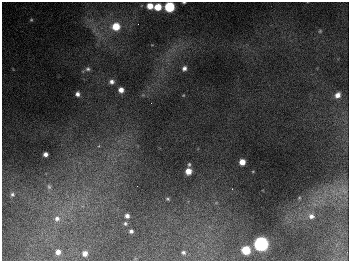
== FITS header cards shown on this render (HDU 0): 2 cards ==
NAXIS1  =                  347
NAXIS2  =                  259

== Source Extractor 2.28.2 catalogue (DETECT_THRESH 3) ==
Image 347 x 259 px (HDU 0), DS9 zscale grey, 1 PNG px = 1 image px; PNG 351 x 263 px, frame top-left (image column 1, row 259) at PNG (2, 2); no overlay
Background 675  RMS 50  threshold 149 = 3 sigma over >= 5 px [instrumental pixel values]
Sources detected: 36; all 36 listed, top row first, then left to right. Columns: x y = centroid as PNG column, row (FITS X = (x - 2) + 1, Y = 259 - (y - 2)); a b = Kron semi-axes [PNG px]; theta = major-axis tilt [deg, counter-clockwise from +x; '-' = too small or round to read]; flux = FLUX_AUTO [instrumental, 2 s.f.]
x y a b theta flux
184 2 4 2 - 3.8e+03
150 6 5 5 - 4.2e+04
158 7 6 5 - 6.5e+04
169 7 6 6 - 2.6e+05
31 20 5 4 - 4.5e+03
138 24 2 2 - 1.9e+03
116 26 7 7 - 8.1e+04
320 31 5 5 - 4.3e+03
184 68 5 5 - 1.2e+04
88 69 7 6 - 8.3e+03
112 82 6 6 - 1.4e+04
121 90 5 5 - 2.2e+04
77 94 4 4 - 1.3e+04
183 95 4 3 - 2.4e+03
337 95 7 6 - 2.1e+04
151 103 2 2 - 4.4e+03
99 146 6 5 - 6.1e+03
45 154 4 4 - 1.5e+04
242 162 5 5 - 3.6e+04
189 164 6 4 78 5.6e+03
188 171 5 5 - 3.8e+04
49 186 8 7 - 1.3e+04
344 191 10 6 -40 1.6e+04
12 194 6 6 - 7.8e+03
299 198 5 3 - 3.2e+03
168 199 5 4 - 4.6e+03
127 216 4 4 - 1.3e+04
311 216 8 7 - 1.7e+04
57 218 9 9 - 2.1e+04
125 223 5 4 - 5.1e+03
131 231 4 4 - 8.1e+03
261 244 7 7 - 1.0e+06
246 250 6 6 - 1.2e+05
58 252 5 4 - 1.7e+04
183 252 4 4 - 5.8e+03
85 253 5 4 - 1.8e+04
At the frame edge (FLAGS 8, measured only in part): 2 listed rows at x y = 184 2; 169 7